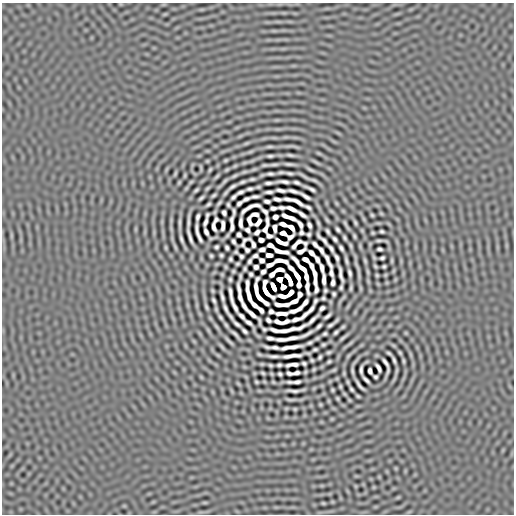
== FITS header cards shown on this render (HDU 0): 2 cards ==
NAXIS1  =                  512
NAXIS2  =                  512

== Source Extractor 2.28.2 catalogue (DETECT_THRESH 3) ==
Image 512 x 512 px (HDU 0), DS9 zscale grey, 1 PNG px = 1 image px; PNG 516 x 516 px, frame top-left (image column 1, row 512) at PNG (2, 3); no overlay
Background -6.50e-07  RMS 1.5e-04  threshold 4.44e-04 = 3 sigma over >= 5 px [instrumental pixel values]
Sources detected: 308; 7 with non-positive FLUX_AUTO (blend fragments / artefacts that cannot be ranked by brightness) are not listed; the other 301 listed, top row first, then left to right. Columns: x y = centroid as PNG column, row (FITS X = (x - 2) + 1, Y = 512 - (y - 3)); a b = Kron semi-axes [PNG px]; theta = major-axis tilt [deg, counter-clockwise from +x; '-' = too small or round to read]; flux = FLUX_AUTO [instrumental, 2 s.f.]
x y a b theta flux
246 143 8 4 22 1.3e-02
270 147 12 4 0 2.0e-02
250 152 8 3 19 1.6e-02
319 153 7 3 -23 1.1e-02
290 155 6 2 -11 2.0e-02
270 156 6 3 6 1.9e-02
225 160 4 2 - 1.1e-02
207 161 4 3 - 9.5e-03
316 162 13 3 -26 1.9e-02
289 164 9 2 -6 2.7e-02
274 165 15 4 2 2.5e-02
210 170 4 2 - 1.1e-02
226 170 6 3 31 1.2e-02
311 170 10 3 -25 2.2e-02
281 172 7 2 5 2.0e-02
289 173 7 2 -6 2.2e-02
175 174 5 2 - 1.2e-02
270 174 7 3 -1 2.4e-02
217 176 7 3 45 1.5e-02
234 176 7 3 32 1.7e-02
304 176 12 2 -32 2.1e-02
252 179 5 2 - 1.5e-02
225 181 6 2 45 1.7e-02
179 182 3 2 - 1.0e-02
191 182 7 3 37 1.1e-02
242 182 5 2 - 1.8e-02
283 182 12 3 -3 3.5e-02
297 182 6 3 -18 2.3e-02
268 183 7 3 4 2.5e-02
232 187 8 3 33 2.7e-02
250 189 6 3 11 2.1e-02
310 189 11 2 -25 3.2e-02
196 190 5 2 - 1.6e-02
281 190 9 3 -6 3.3e-02
293 191 11 3 -14 3.3e-02
240 192 7 3 22 2.7e-02
269 192 7 3 2 2.7e-02
213 195 4 2 - 1.4e-02
255 196 8 3 6 2.5e-02
305 196 11 3 -31 3.5e-02
234 197 6 3 44 2.1e-02
201 198 6 2 42 1.8e-02
246 199 7 3 24 2.5e-02
277 199 8 3 -6 2.6e-02
288 199 8 3 -10 3.3e-02
267 201 6 3 -8 2.4e-02
297 202 13 3 -31 3.6e-02
219 203 6 2 45 1.5e-02
239 203 5 3 - 2.1e-02
336 203 6 4 -71 8.4e-03
208 204 5 3 - 1.6e-02
228 205 4 3 - 1.4e-02
308 207 6 3 -30 2.0e-02
273 208 6 3 3 1.7e-02
282 208 7 3 -2 2.1e-02
292 209 10 3 -23 4.6e-02
234 211 9 3 87 8.8e-03
265 211 8 3 -45 1.1e-02
224 212 5 4 - 2.2e-02
255 214 7 4 1 2.1e-02
302 214 8 3 -36 3.4e-02
372 215 3 3 - 1.1e-02
198 217 6 3 73 2.4e-02
275 217 5 4 - 3.2e-02
289 217 15 3 -20 4.5e-02
364 219 6 4 -71 1.1e-02
216 220 5 4 - 1.3e-02
231 220 6 3 84 1.9e-02
327 220 8 3 -58 1.4e-02
189 221 13 2 88 3.3e-02
249 221 9 4 -77 4.5e-03
205 222 7 3 70 3.0e-02
258 222 8 4 50 2.2e-02
180 223 16 3 -90 3.0e-02
240 223 10 3 90 3.7e-02
318 223 6 2 -72 1.6e-02
355 223 5 2 - 1.4e-02
283 224 7 3 -19 3.6e-02
300 224 7 3 -59 2.0e-02
223 225 9 3 88 3.3e-02
309 225 6 3 -69 2.5e-02
346 225 10 2 -61 1.8e-02
214 227 8 4 -79 1.7e-02
232 227 7 3 81 2.1e-02
291 227 8 4 -49 1.2e-02
275 228 7 4 -83 3.0e-02
338 229 5 3 - 2.0e-02
247 230 5 4 - 2.0e-02
328 231 6 3 -62 1.9e-02
382 231 4 3 - 1.6e-02
206 232 6 3 -64 2.8e-02
257 232 5 3 - 2.8e-02
301 232 5 4 - 1.4e-02
283 233 6 4 -22 4.5e-02
373 233 3 2 - 1.0e-02
198 234 19 3 -74 2.6e-02
239 234 4 4 - 2.3e-02
309 234 4 3 - 1.6e-02
269 236 6 4 -18 1.5e-02
354 236 4 3 - 1.4e-02
190 237 14 2 -72 3.8e-02
290 237 7 4 31 7.6e-04
345 238 5 3 - 1.7e-02
181 239 8 2 -69 2.4e-02
322 239 16 3 -45 2.6e-02
335 239 5 3 - 2.1e-02
245 240 6 3 26 9.2e-04
261 240 5 4 - 3.1e-02
379 240 11 3 5 1.9e-02
233 241 5 3 - 1.9e-02
281 242 12 4 -22 3.8e-02
305 243 4 4 - 8.1e-03
243 244 4 3 - 8.7e-03
253 244 11 4 -61 1.9e-02
296 244 12 4 40 7.6e-03
315 244 7 3 -49 2.8e-02
270 245 6 4 -22 2.6e-02
350 246 5 2 - 1.3e-02
166 247 6 3 -81 1.1e-02
175 247 11 3 -64 1.6e-02
216 247 4 3 - 1.6e-02
227 248 5 3 - 1.9e-02
331 248 7 3 -58 2.3e-02
341 248 6 3 -60 2.2e-02
262 249 6 4 13 2.5e-02
379 249 5 3 - 2.0e-02
247 250 5 4 - 1.5e-02
321 250 9 3 -59 2.8e-02
280 251 14 3 -14 2.1e-02
301 251 9 3 28 2.5e-02
236 252 3 3 - 1.4e-02
311 253 7 3 -44 3.6e-02
221 255 4 3 - 1.5e-02
269 255 6 4 -4 4.3e-02
211 256 4 3 - 1.3e-02
241 256 4 4 - 1.6e-02
255 256 6 3 22 1.7e-02
336 257 8 3 -62 2.5e-02
382 258 4 3 - 1.7e-02
230 259 4 3 - 1.5e-02
317 259 7 3 -64 2.4e-02
262 260 5 4 - 2.6e-02
296 260 10 3 -47 2.8e-02
306 260 7 4 -36 3.2e-02
346 260 7 2 -74 2.2e-02
250 261 5 3 - 1.8e-02
328 261 17 3 -64 2.3e-02
365 261 4 2 - 1.3e-02
392 261 6 3 90 1.2e-02
237 264 4 3 - 1.3e-02
270 265 7 3 23 3.7e-02
311 266 7 3 -69 2.4e-02
357 266 18 3 -70 3.1e-02
375 266 4 2 - 1.1e-02
384 266 4 3 - 1.4e-02
256 267 4 4 - 2.3e-02
291 268 7 3 -43 3.6e-02
322 268 8 3 -77 3.3e-02
245 269 4 3 - 1.3e-02
303 269 9 3 -39 5.7e-02
280 270 8 4 6 3.7e-02
233 271 3 3 - 1.1e-02
263 272 5 4 - 2.5e-02
368 272 9 3 -79 1.5e-02
331 273 7 3 -75 1.9e-02
350 273 7 3 -77 2.5e-02
251 274 4 3 - 1.7e-02
272 274 6 4 42 3.2e-02
315 274 15 3 -86 2.3e-02
341 274 16 3 -79 4.4e-02
377 275 3 2 - 1.1e-02
240 276 5 2 - 1.5e-02
297 276 8 3 -57 5.3e-02
306 277 7 3 -80 4.2e-02
230 279 4 3 - 1.5e-02
257 279 7 3 62 1.0e-02
280 279 5 4 - 4.4e-02
289 280 11 4 -63 6.0e-02
324 280 10 3 -89 4.4e-02
333 282 7 3 88 2.3e-02
299 285 6 4 -89 3.0e-02
307 286 13 3 -84 4.0e-02
273 287 7 3 -65 9.4e-02
283 287 5 4 - 4.9e-02
341 287 5 3 - 1.6e-02
351 288 5 2 - 1.5e-02
256 289 10 3 -85 6.5e-02
316 289 10 3 -85 1.7e-02
325 290 4 3 - 1.4e-02
212 291 3 2 - 1.1e-02
231 293 15 3 -82 4.3e-02
290 293 7 3 46 4.1e-02
300 294 5 4 - 2.1e-02
334 294 4 3 - 1.6e-02
240 295 20 3 -81 3.1e-02
222 296 10 3 -74 3.1e-02
283 296 8 3 -9 4.2e-02
323 298 4 3 - 1.4e-02
214 300 6 3 -63 1.9e-02
294 301 8 3 25 3.3e-02
315 301 7 3 64 1.4e-02
305 302 7 3 52 2.9e-02
266 303 7 3 -38 3.0e-02
254 305 9 3 -43 4.5e-02
281 305 14 3 -1 3.5e-02
244 306 9 3 -60 3.4e-02
206 307 5 2 - 1.6e-02
235 307 11 3 -63 3.6e-02
322 308 5 4 - 2.1e-02
225 309 9 2 -68 3.0e-02
311 309 7 3 53 2.9e-02
261 310 7 3 -53 2.7e-02
296 310 13 3 22 1.2e-02
271 311 5 4 - 1.7e-02
281 313 11 3 1 4.2e-02
252 314 10 3 -42 4.9e-02
304 315 10 3 45 2.8e-02
230 316 8 2 -53 2.2e-02
242 316 8 3 -43 2.8e-02
327 316 7 3 38 2.6e-02
220 317 5 2 - 1.7e-02
296 319 9 3 15 3.8e-02
268 320 5 3 - 2.2e-02
312 320 17 3 39 2.7e-02
248 322 7 3 -34 3.1e-02
278 322 8 3 -23 3.1e-02
285 322 7 3 19 3.2e-02
236 324 8 3 -38 2.6e-02
226 325 5 2 - 1.5e-02
330 325 6 3 31 2.0e-02
319 326 6 3 44 2.3e-02
343 327 4 2 - 1.2e-02
264 329 4 3 - 1.5e-02
275 330 10 3 -17 3.9e-02
287 330 28 3 11 4.1e-02
244 331 6 3 -44 2.2e-02
336 332 5 3 - 1.7e-02
406 333 5 3 - 7.8e-03
235 334 10 2 -47 2.8e-02
306 334 15 2 27 3.6e-02
325 334 4 3 - 1.5e-02
343 337 12 3 37 2.2e-02
270 338 8 3 -7 2.9e-02
292 338 11 3 9 4.6e-02
317 338 4 2 - 1.2e-02
281 339 10 3 0 3.8e-02
229 341 15 3 -45 2.6e-02
310 343 6 3 26 1.9e-02
350 343 9 3 45 1.8e-02
323 345 4 3 - 1.4e-02
222 347 9 4 -50 1.5e-02
272 347 21 3 -6 4.2e-02
286 347 7 2 19 2.8e-02
293 347 14 3 8 6.2e-02
315 349 4 3 - 1.5e-02
329 352 4 3 - 1.4e-02
389 353 5 2 - 1.6e-02
400 353 4 2 - 1.2e-02
273 356 10 3 -4 3.4e-02
292 356 18 3 6 7.2e-02
320 357 4 3 - 1.5e-02
312 360 3 3 - 1.3e-02
394 360 7 2 -70 2.2e-02
404 361 7 3 -85 1.4e-02
329 362 4 3 - 1.4e-02
304 363 4 3 - 1.6e-02
270 365 4 3 - 1.4e-02
279 365 4 3 - 1.7e-02
292 365 12 3 6 4.6e-02
378 368 9 3 -60 3.1e-02
314 369 4 2 - 1.1e-02
334 370 4 2 - 1.1e-02
361 370 9 3 90 2.5e-02
352 371 7 2 -83 1.9e-02
370 371 6 3 -74 2.5e-02
263 373 4 3 - 1.3e-02
289 373 5 3 - 2.1e-02
296 373 6 3 13 2.7e-02
344 373 7 3 -83 1.1e-02
280 374 4 3 - 1.6e-02
375 377 4 3 - 1.6e-02
366 380 8 3 -44 2.8e-02
256 382 3 3 - 1.2e-02
273 382 4 2 - 1.0e-02
297 382 9 3 6 3.2e-02
238 384 8 3 -45 8.3e-03
359 385 12 3 -51 3.2e-02
340 386 3 3 - 1.2e-02
351 389 5 3 - 1.6e-02
332 390 3 3 - 1.2e-02
293 391 12 2 -2 3.9e-02
358 396 4 2 - 1.2e-02
337 398 4 3 - 1.2e-02
291 399 16 4 -2 2.0e-02
349 400 5 3 - 7.5e-03
329 401 6 3 -71 8.3e-03
320 404 3 3 - 9.6e-03
295 409 3 2 - 9.8e-03
398 497 6 4 19 8.9e-03
205 502 6 4 0 8.0e-03
323 503 3 2 - 1.1e-02
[7 non-positive-flux detections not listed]